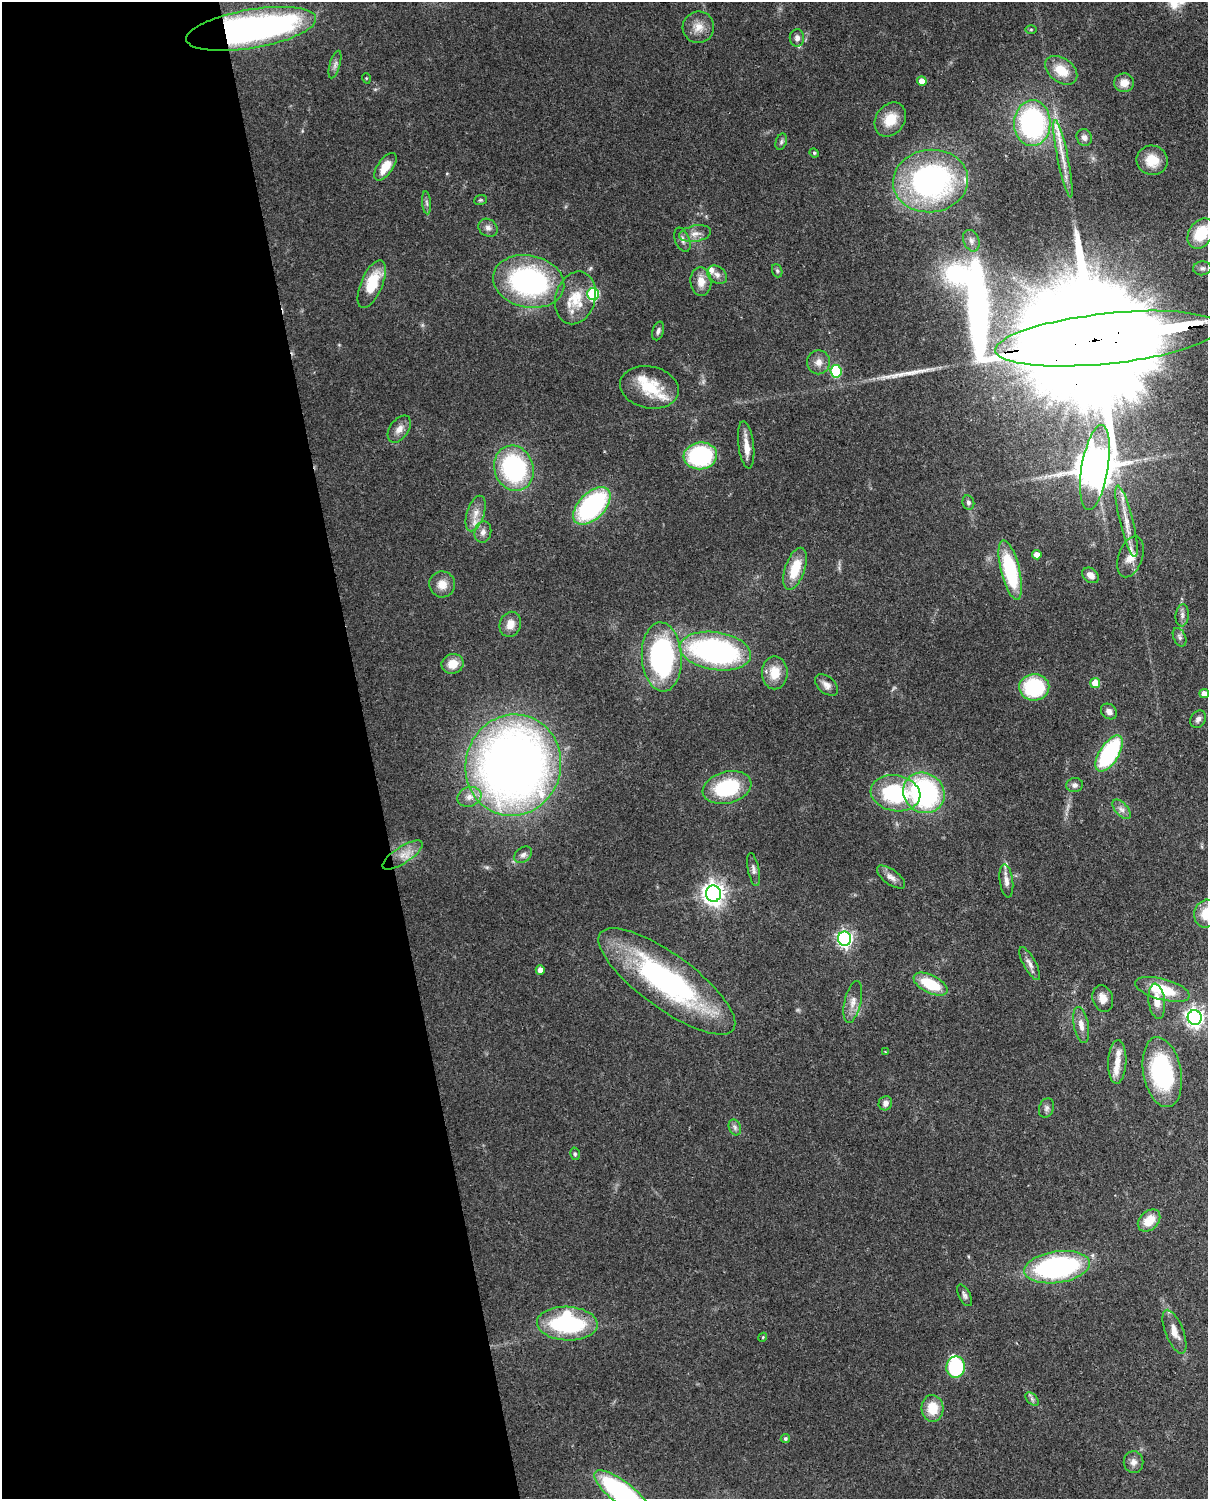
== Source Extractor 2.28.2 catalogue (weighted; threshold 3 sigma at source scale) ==
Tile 5 of 4 x 3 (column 1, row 2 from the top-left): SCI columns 90-1295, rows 1652-3148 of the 5001 x 4912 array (HDU 1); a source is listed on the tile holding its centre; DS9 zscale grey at full resolution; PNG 1210 x 1501 px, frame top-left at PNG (2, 2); each listed source drawn as its Kron ellipse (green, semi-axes under 4 px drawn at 4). Shown black and unused: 31% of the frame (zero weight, under 3 of 4 exposures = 7% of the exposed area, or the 3 px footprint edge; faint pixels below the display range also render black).
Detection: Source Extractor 2.28.2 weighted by HDU 2 'WHT'; one run over the whole footprint, this tile lists its part. Background 0.114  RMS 0.0043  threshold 0.0195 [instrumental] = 3 sigma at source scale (4.5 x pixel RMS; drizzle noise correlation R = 1.50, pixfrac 1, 0.05/0.05 arcsec/px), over >= 5 px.
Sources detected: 126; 2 inside a brighter object's white glare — neither listed nor drawn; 12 inside a brighter listed object's ellipse — not listed separately; the other 112 listed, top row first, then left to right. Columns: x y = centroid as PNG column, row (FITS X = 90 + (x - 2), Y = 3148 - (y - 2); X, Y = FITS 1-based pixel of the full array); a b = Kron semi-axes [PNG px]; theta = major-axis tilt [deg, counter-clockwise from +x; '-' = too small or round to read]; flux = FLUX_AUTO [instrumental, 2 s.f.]
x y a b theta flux
698 27 16 15 - 5.6
251 29 66 19 10 180
1031 29 5 3 - 0.42
797 38 9 7 87 1.9
335 64 14 5 74 1.7
1061 70 18 12 -36 9.6
366 78 5 3 - 0.37
922 81 5 4 - 5
1124 83 10 9 - 4.3
890 119 18 14 55 9.5
1032 123 23 18 88 80
1084 137 8 7 - 1.9
781 142 8 5 72 1
814 153 5 4 - 0.59
1063 159 39 5 -79 7
1152 160 15 14 - 8
385 167 16 7 55 8.1
930 181 37 31 6 110
480 200 6 5 - 0.7
427 203 11 4 -85 1.3
488 228 10 8 -34 2.1
1201 233 16 12 56 17
695 234 16 8 9 3.3
682 240 12 7 -67 2.1
971 241 11 7 -69 2.1
1202 268 9 7 4 1.5
777 271 7 5 -69 0.76
717 275 11 8 -38 2.3
529 281 36 26 -12 82
701 282 14 10 -85 5
372 284 25 10 67 16
593 294 6 6 - 40
575 298 27 20 73 12
658 331 9 5 73 1.3
1107 339 113 25 6 39000
818 362 12 11 - 3.4
836 371 6 5 - 27
649 387 30 21 -11 16
399 429 15 9 54 3.3
746 445 24 7 -83 4.9
700 456 17 13 8 49
514 468 23 19 -70 58
1095 468 43 13 81 1400
968 502 7 6 - 1.3
592 506 23 13 45 64
475 513 18 8 72 4.5
1126 521 36 6 -76 7
483 532 11 8 77 2.4
1037 555 5 4 - 3.8
1131 557 21 12 70 6.4
795 569 22 10 71 13
1010 570 30 9 -76 38
1091 575 9 7 -37 2.8
442 584 13 13 - 5.1
1182 615 11 6 84 1.7
510 624 13 10 67 4.5
1180 637 10 6 -65 1.4
715 651 36 19 -9 110
662 657 34 20 -86 78
453 664 11 9 18 6.3
775 673 16 13 90 8.8
1095 683 5 5 - 7.8
827 685 13 8 -41 2.6
1034 687 15 13 2 35
1204 694 5 4 - 2.9
1109 712 9 7 -42 2.1
1198 719 9 7 59 1.7
1109 753 20 9 58 53
513 765 51 47 73 420
1075 785 8 7 - 1.7
727 788 25 16 15 32
895 793 25 18 -11 40
924 793 21 19 -38 79
469 797 12 9 19 3.6
1122 809 12 6 -47 2.1
402 855 23 8 33 5.7
523 855 10 7 39 1.8
753 869 16 5 -79 1.7
891 877 16 7 -37 2.8
1006 881 16 6 -82 2.8
713 894 8 7 - 320
1206 914 14 12 76 9.5
845 939 7 6 - 120
1030 963 18 6 -61 2.7
540 970 4 4 - 2.7
667 981 82 27 -36 96
931 984 18 9 -27 17
1162 989 28 10 -15 16
1103 998 13 10 -73 3.8
1157 1001 18 8 -82 5.3
853 1002 21 8 77 4
1195 1018 7 7 - 210
1081 1025 18 7 -79 3.7
885 1052 4 3 - 0.36
1117 1062 22 9 87 4.7
1162 1072 35 19 -80 51
885 1103 7 6 - 2.1
1046 1108 10 7 72 1.5
735 1127 8 6 -70 1.3
575 1154 6 5 - 0.77
1149 1221 13 9 44 8.7
1057 1267 33 15 8 90
965 1295 12 5 -63 1.4
567 1324 30 17 -3 53
1174 1332 23 9 -69 5.1
763 1337 4 3 - 0.48
956 1367 11 9 80 32
1032 1399 8 5 -46 1.1
932 1408 13 11 -85 10
785 1439 5 4 - 0.93
1133 1462 11 10 - 2.5
622 1493 34 11 -37 87
Overlapping masked pixels (flux is a lower limit): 4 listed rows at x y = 251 29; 1107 339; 1095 468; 667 981
Isophote crosses this tile's border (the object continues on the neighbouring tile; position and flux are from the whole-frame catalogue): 4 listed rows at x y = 1201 233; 1107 339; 1206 914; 622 1493